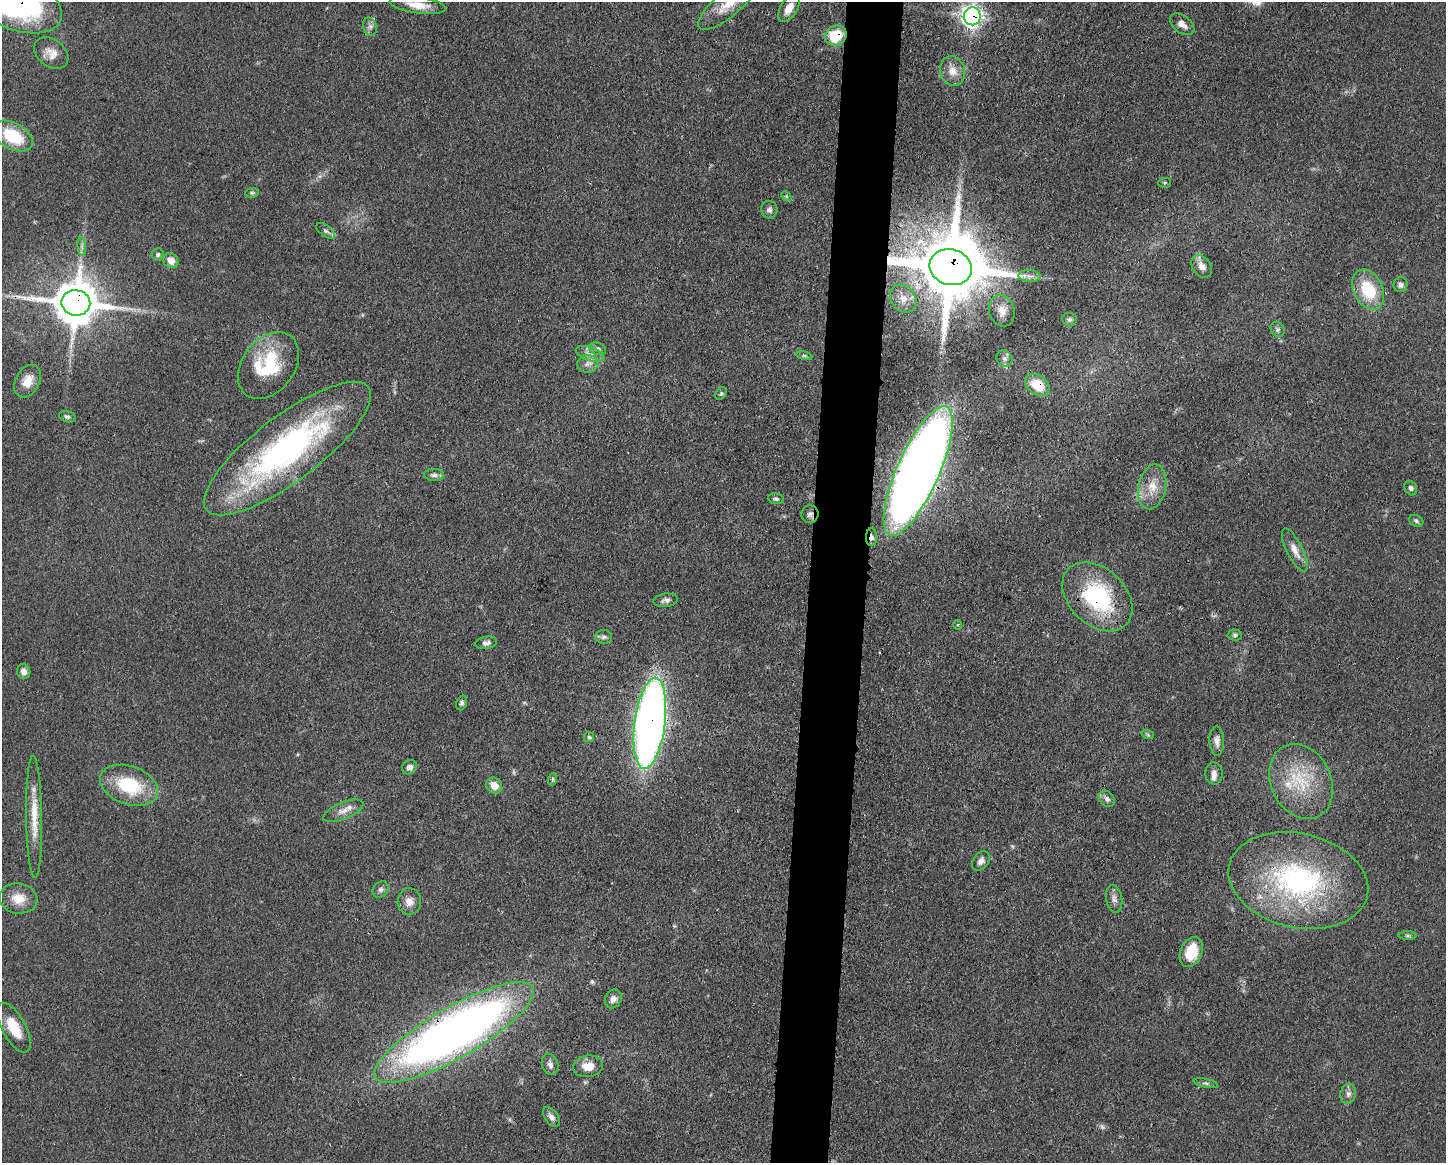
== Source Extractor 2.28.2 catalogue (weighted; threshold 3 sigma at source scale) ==
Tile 5 of 3 x 4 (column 2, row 2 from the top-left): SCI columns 1558-3001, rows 2328-3488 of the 4672 x 4656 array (HDU 1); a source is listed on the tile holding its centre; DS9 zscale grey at full resolution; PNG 1448 x 1165 px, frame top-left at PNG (2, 2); each listed source drawn as its Kron ellipse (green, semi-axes under 4 px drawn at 4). Shown black and unused: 4% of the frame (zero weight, under 3 of 4 exposures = <1% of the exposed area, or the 3 px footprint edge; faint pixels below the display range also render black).
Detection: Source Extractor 2.28.2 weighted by HDU 2 'WHT'; one run over the whole footprint, this tile lists its part. Background 0.0585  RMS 0.0042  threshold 0.019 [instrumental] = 3 sigma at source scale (4.5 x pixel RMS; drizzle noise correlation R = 1.50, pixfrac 1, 0.05/0.05 arcsec/px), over >= 5 px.
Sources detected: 92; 2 too faint to see at this stretch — neither listed nor drawn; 4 inside a brighter listed object's ellipse — not listed separately; the other 86 listed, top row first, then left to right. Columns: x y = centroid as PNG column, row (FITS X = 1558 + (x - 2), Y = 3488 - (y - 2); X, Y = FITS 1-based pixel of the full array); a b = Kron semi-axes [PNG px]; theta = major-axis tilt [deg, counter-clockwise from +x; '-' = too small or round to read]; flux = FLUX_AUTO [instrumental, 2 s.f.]
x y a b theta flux
16 2 49 27 -23 140
728 4 37 12 40 10
418 5 28 8 -8 6.3
789 8 16 8 58 4.6
972 16 9 8 - 200
1182 24 14 8 -38 3
370 27 9 7 -76 1.6
836 35 11 9 31 15
51 53 19 13 -38 4.9
952 71 15 12 -74 4.6
13 136 21 13 -28 19
1165 183 6 5 - 0.65
252 193 7 5 6 0.69
786 196 6 4 -46 0.61
769 210 9 8 - 1.6
326 231 11 5 -37 1.2
82 246 9 4 -85 1.2
158 254 6 6 - 0.97
171 261 8 7 - 3.7
1202 266 12 9 -53 3.5
951 267 21 17 -15 5400
1029 276 11 6 -3 1.8
1400 285 7 7 - 1.6
1368 290 21 14 -65 19
903 299 15 12 -51 5
76 303 14 12 -10 1600
1002 311 16 12 -74 4.6
1069 319 7 6 - 1.2
1278 329 8 6 -53 1.2
598 349 8 6 -20 1.4
590 354 15 6 -19 3
804 356 8 4 -9 0.79
1004 358 8 7 - 1.8
588 364 10 9 - 2.6
268 365 37 26 54 26
28 381 17 12 62 6.2
1037 385 13 9 -36 12
721 393 7 5 50 0.75
67 417 8 5 -17 1.1
287 449 102 32 37 130
918 471 70 21 66 730
434 475 10 6 -3 1.5
1152 487 23 13 78 7.7
1411 488 8 6 -57 1.2
776 499 8 5 -9 1
810 514 9 8 - 1.5
1416 521 7 5 -29 0.92
871 537 9 5 89 2.2
1295 550 23 8 -63 4.5
1097 597 40 28 -44 45
666 600 12 6 7 1.6
958 625 5 4 - 0.56
1235 635 7 5 -2 0.98
604 637 8 7 - 1.2
486 643 11 6 11 1.8
24 671 7 6 - 2.4
462 703 7 5 71 1.1
650 723 46 15 82 340
1148 735 6 4 -19 0.56
589 737 5 5 - 0.61
1217 741 15 7 -88 2.6
409 767 8 6 36 2
1214 774 11 8 -86 2.4
553 779 6 4 71 0.65
1301 781 39 30 -63 24
129 785 30 19 -19 24
494 785 8 7 - 4.6
1107 799 9 7 -45 1.7
343 811 21 8 22 3.7
34 817 61 8 -89 11
981 861 10 8 51 2.2
1298 881 71 47 -13 89
381 889 9 7 44 1.6
18 898 19 15 -9 6.9
1114 899 14 8 -80 2.1
409 901 13 11 89 3.5
1408 936 9 4 0 0.76
1191 952 15 10 68 13
613 999 10 8 61 2.4
14 1028 27 12 -61 11
454 1032 91 25 30 370
550 1064 11 8 -69 1.9
588 1066 15 10 7 5.4
1206 1083 12 4 -11 1
1348 1094 10 8 74 1.9
551 1117 11 6 -54 2.1
Overlapping masked pixels (flux is a lower limit): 14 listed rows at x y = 16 2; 972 16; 836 35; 951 267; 76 303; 1037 385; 287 449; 918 471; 810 514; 871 537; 1097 597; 650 723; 1298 881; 454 1032
Isophote crosses this tile's border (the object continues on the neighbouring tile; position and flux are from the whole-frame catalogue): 2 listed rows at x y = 16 2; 728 4